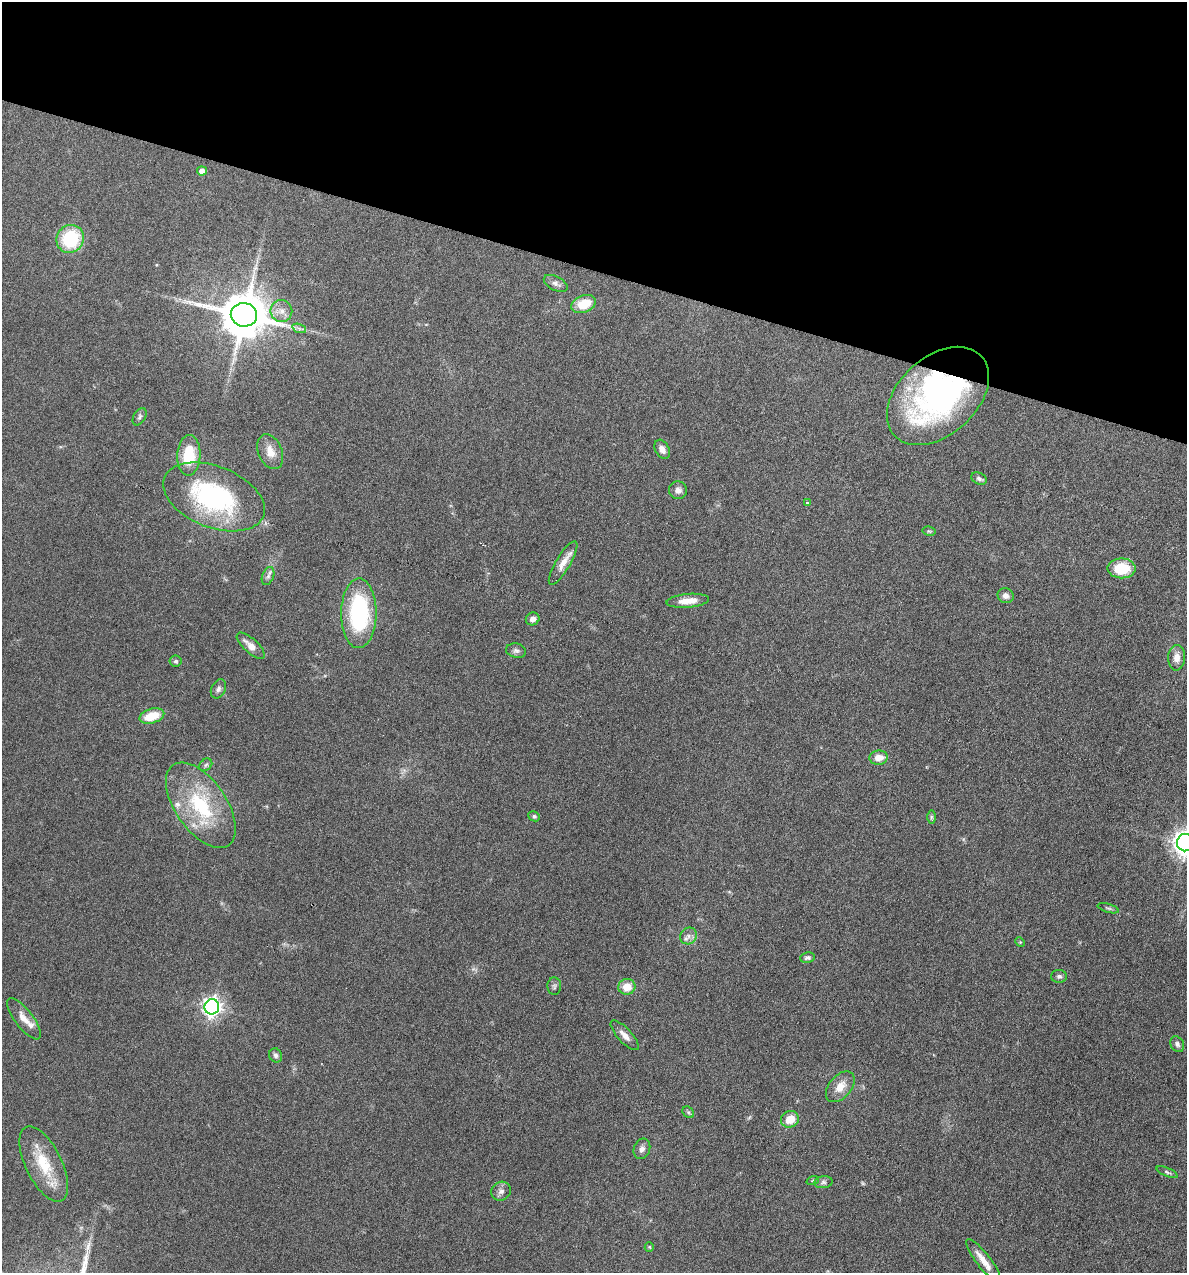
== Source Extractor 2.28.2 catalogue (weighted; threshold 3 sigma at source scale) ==
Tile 2 of 4 x 4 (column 2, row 1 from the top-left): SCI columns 1307-2491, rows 3815-5085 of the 5105 x 5085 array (HDU 1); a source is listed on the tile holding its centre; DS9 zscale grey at full resolution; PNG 1189 x 1275 px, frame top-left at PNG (2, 2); each listed source drawn as its Kron ellipse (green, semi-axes under 4 px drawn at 4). Shown black and unused: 21% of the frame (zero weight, under 4 of 8 exposures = <1% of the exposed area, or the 3 px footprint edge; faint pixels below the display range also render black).
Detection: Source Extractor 2.28.2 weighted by HDU 2 'WHT'; one run over the whole footprint, this tile lists its part. Background 0.148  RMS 0.0057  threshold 0.0233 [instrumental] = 3 sigma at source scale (4.09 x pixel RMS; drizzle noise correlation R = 1.36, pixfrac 0.8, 0.05/0.05 arcsec/px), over >= 5 px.
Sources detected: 63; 1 cosmic-ray / hot-pixel residue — neither listed nor drawn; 3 inside a brighter listed object's ellipse — not listed separately; the other 59 listed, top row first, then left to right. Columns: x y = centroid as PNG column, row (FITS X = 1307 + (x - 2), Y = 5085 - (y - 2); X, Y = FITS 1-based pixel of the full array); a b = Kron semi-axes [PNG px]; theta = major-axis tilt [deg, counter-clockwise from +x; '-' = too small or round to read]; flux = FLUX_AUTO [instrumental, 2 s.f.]
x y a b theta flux
202 171 5 4 - 3.8
70 239 14 13 - 33
556 283 13 7 -28 2.3
583 304 13 8 21 13
281 311 11 11 - 4.6
244 315 13 11 -11 2500
299 328 7 4 -19 1.3
938 396 59 39 42 160
140 417 9 6 61 1.4
662 449 10 7 -61 3
270 452 18 12 -67 6.1
189 455 20 11 87 18
979 479 8 5 -25 1.6
678 490 9 9 - 2.6
214 497 53 30 -21 81
807 503 4 4 - 0.56
929 531 6 5 - 0.73
563 563 25 7 59 5.6
1122 568 14 10 -1 17
268 576 9 5 69 1.6
1006 596 8 7 - 2.9
688 601 21 7 5 6.7
359 613 35 17 89 62
533 619 7 6 - 2.7
251 646 18 7 -42 5.2
516 651 10 7 -11 1.8
1177 658 13 8 88 4.2
176 661 6 5 - 1.2
218 689 10 7 64 1.9
152 716 13 7 17 13
879 758 9 7 7 5.5
206 765 7 5 44 1.2
201 805 49 25 -55 42
534 816 6 5 - 1
931 817 6 4 90 0.85
1185 843 9 8 - 510
1108 908 11 4 -16 0.91
689 936 9 8 - 2.5
1020 942 5 4 - 0.59
807 958 7 5 7 1.4
1059 976 8 6 0 1.5
554 986 9 7 -87 1.4
627 987 8 8 - 7.9
212 1007 7 7 - 260
24 1019 25 9 -52 5.8
625 1035 19 7 -47 4.1
1177 1044 8 6 -59 1.5
276 1055 7 6 - 1.7
840 1087 18 11 49 7.3
688 1112 6 5 - 0.99
790 1119 9 8 - 8.5
642 1149 10 8 68 2.5
44 1164 41 18 -64 22
1167 1172 11 4 -23 1.2
813 1180 6 4 19 0.66
823 1182 9 6 9 1.5
501 1191 10 9 - 2.6
649 1247 5 4 - 0.6
983 1261 27 7 -53 6.7
Overlapping masked pixels (flux is a lower limit): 1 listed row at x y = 938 396
Isophote crosses this tile's border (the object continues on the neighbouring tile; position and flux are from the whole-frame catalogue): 1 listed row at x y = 1185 843